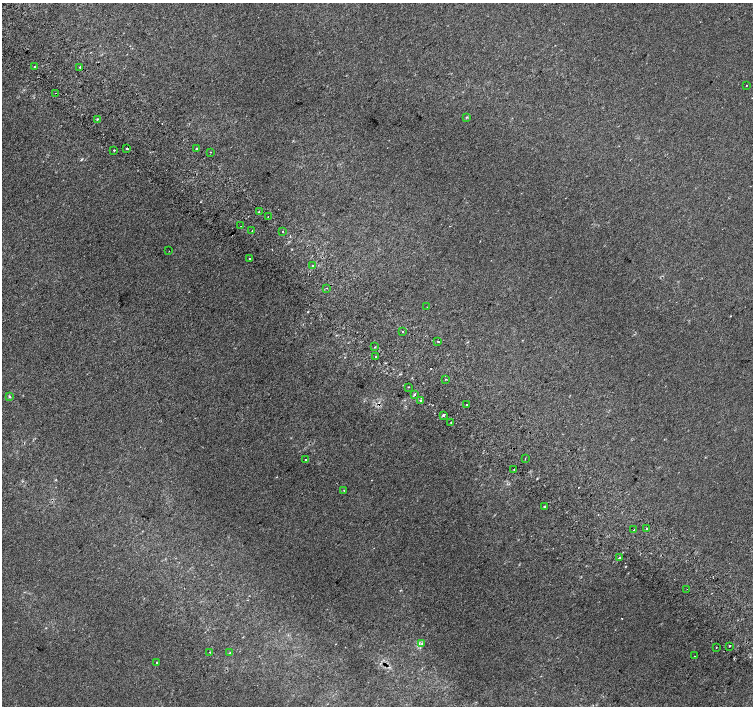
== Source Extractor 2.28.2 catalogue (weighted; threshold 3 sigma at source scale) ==
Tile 11 of 4 x 4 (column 3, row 3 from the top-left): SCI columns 3042-4543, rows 1673-3079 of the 6074 x 6092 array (HDU 1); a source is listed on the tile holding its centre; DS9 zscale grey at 2 x 2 block average (1 PNG px = mean of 2 x 2 image px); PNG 755 x 708 px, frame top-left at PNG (2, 3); each listed source drawn as its Kron ellipse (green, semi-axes under 4 px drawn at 4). Shown black and unused: <1% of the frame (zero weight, under 2 of 3 exposures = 2% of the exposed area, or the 3 px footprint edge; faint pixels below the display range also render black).
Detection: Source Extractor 2.28.2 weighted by HDU 2 'WHT'; one run over the whole footprint, this tile lists its part. Background 2.66e-04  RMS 0.0069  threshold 0.0311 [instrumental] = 3 sigma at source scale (4.5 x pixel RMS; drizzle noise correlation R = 1.50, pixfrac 1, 0.0396/0.0396 arcsec/px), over >= 5 px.
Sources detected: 56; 8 cosmic-ray / hot-pixel residue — neither listed nor drawn; the other 48 listed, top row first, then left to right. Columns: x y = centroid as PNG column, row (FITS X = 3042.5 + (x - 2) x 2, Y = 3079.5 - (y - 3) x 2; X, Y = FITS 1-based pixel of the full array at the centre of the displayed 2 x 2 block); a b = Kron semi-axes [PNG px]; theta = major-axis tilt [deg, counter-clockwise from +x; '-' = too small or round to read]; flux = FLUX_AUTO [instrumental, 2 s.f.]
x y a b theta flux
34 67 3 2 - 1.1
80 67 3 2 - 1.3
746 85 2 2 - 0.83
56 93 2 2 - 0.71
467 117 3 2 - 1.1
97 119 2 2 - 1.5
127 148 2 2 - 55
197 148 2 2 - 1.9
114 150 2 2 - 3
210 152 2 2 - 1.3
259 212 2 2 - 5.5
268 217 2 2 - 1.7
241 226 2 2 - 1.3
252 230 2 2 - 2.7
283 231 2 2 - 2.1
169 251 2 2 - 1.8
249 258 2 2 - 1.8
313 265 2 2 - 1
327 288 2 2 - 0.7
427 307 2 2 - 0.64
403 331 2 2 - 2.4
438 341 2 2 - 4.2
375 347 3 2 - 0.79
376 357 2 2 - 1
446 379 2 2 - 1.1
408 387 2 2 - 0.71
414 394 3 2 - 2
10 396 3 3 - 1.9
421 401 3 3 - 3.5
467 405 2 2 - 8
443 415 3 2 - 2.2
451 422 3 2 - 1.2
525 458 2 2 - 1.1
306 460 2 2 - 2.4
514 470 3 2 - 0.9
344 490 2 2 - 0.63
544 506 2 2 - 1.7
647 528 2 2 - 3.9
634 530 2 2 - 3.3
619 558 3 2 - 1.8
687 589 2 2 - 0.68
422 644 4 2 - 1.8
730 646 2 2 - 15
716 647 2 2 - 0.91
210 652 2 2 - 0.91
230 653 2 2 - 0.61
695 656 2 2 - 0.48
157 662 2 2 - 4.4
Diffuse or blended objects may show on this block-average render without a row.